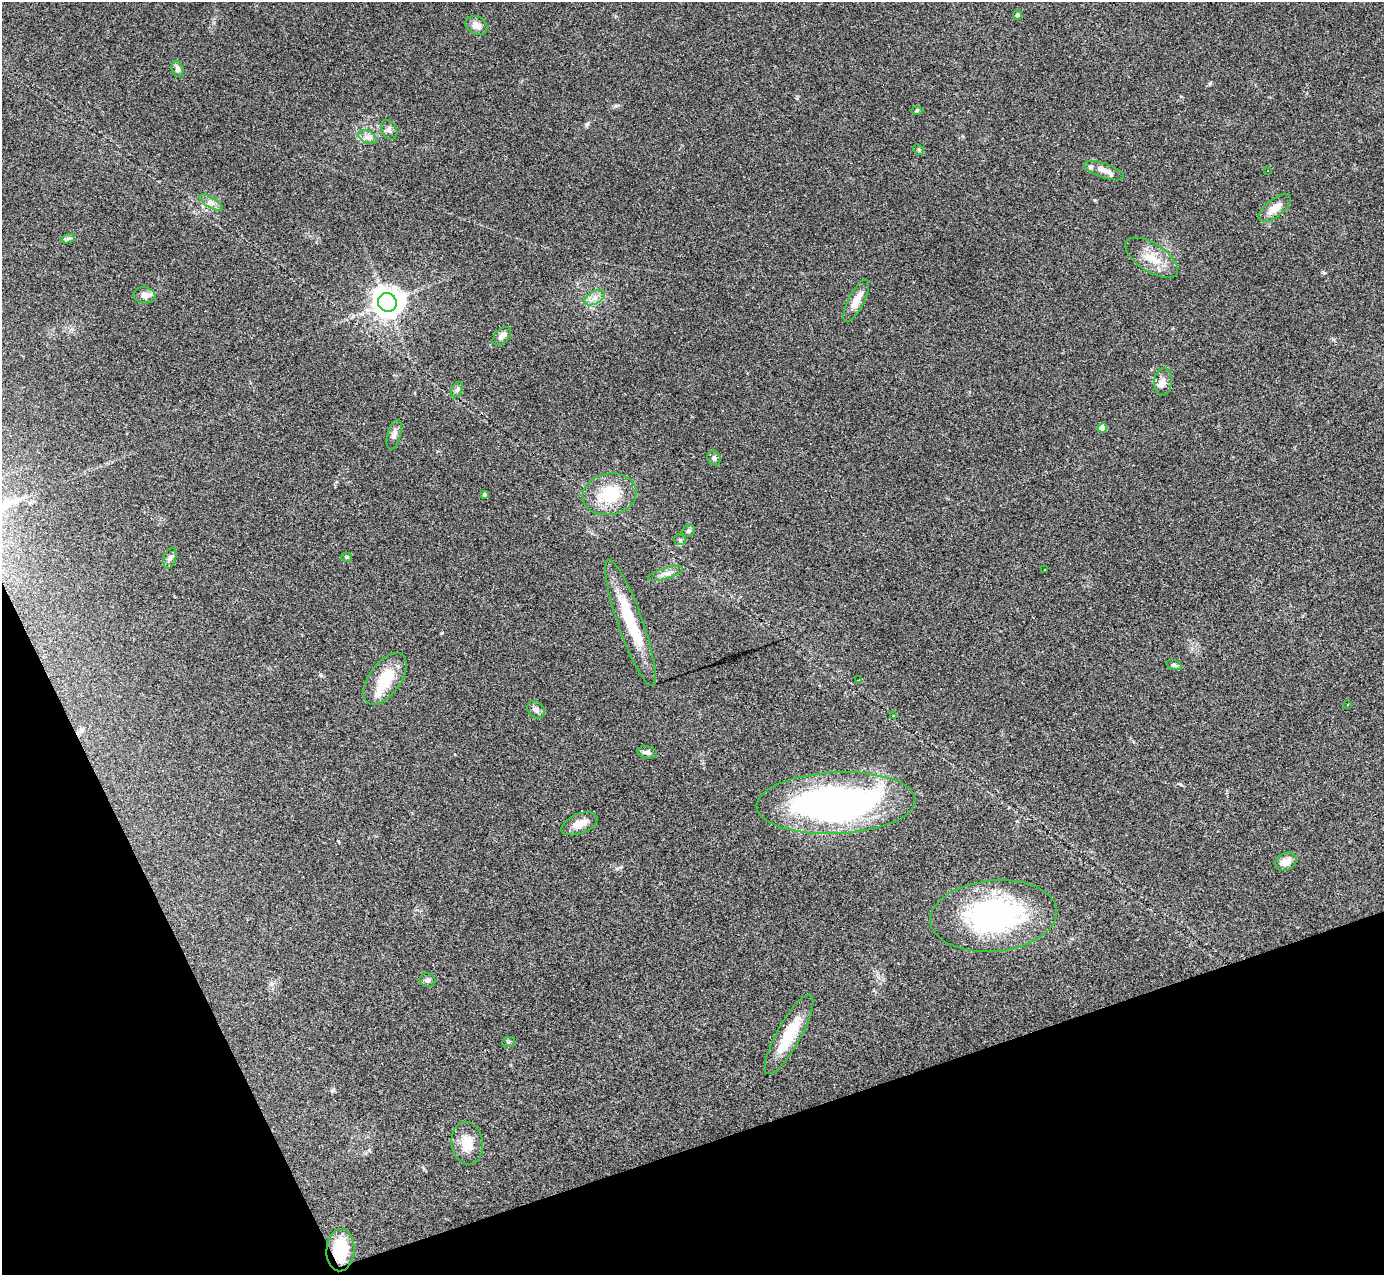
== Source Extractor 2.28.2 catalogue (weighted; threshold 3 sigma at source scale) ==
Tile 14 of 4 x 4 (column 2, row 4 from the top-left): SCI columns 1383-2764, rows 278-1550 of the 5529 x 5516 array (HDU 1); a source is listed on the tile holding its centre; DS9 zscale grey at full resolution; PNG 1386 x 1277 px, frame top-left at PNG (2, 2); each listed source drawn as its Kron ellipse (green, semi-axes under 4 px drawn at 4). Shown black and unused: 18% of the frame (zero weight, under 3 of 4 exposures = <1% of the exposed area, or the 3 px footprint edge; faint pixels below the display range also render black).
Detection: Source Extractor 2.28.2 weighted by HDU 2 'WHT'; one run over the whole footprint, this tile lists its part. Background 0.0847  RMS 0.0056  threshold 0.0253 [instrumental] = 3 sigma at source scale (4.5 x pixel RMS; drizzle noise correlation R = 1.50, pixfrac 1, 0.05/0.05 arcsec/px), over >= 5 px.
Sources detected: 54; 1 inside a brighter object's white glare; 2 cosmic-ray / hot-pixel residue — neither listed nor drawn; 3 inside a brighter listed object's ellipse — not listed separately; the other 48 listed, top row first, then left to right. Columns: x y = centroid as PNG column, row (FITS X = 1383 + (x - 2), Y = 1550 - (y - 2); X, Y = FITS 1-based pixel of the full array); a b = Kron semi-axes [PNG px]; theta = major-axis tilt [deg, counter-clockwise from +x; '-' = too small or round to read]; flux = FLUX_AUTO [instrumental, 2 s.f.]
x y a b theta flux
1017 15 5 4 - 1.2
476 25 11 9 -30 4.2
177 69 8 6 -75 2.1
917 111 6 4 1 0.67
389 130 10 7 -60 2.2
367 137 10 6 -27 2.5
919 150 6 4 -45 0.82
1267 170 3 3 - 0.95
1104 171 21 7 -19 4.3
211 202 13 5 -31 2.5
1275 208 19 9 38 6.7
68 239 7 4 20 1.1
1152 258 30 14 -33 12
144 295 11 8 -8 3.5
595 298 11 6 30 3
856 301 23 8 63 7.1
387 302 10 9 - 760
502 336 11 6 47 3.3
1163 382 14 9 86 3.7
457 390 8 5 62 1.3
1102 428 4 4 - 6.2
394 435 15 6 74 2.7
714 458 8 6 -55 1.5
484 494 4 3 - 0.9
610 494 27 20 11 24
688 531 7 5 31 1.1
680 540 6 5 - 0.99
347 557 5 4 - 0.77
170 558 10 6 75 1.7
1044 569 3 2 - 0.6
665 574 18 5 17 2.9
630 623 67 12 -71 29
1174 665 8 4 -15 1.3
385 679 30 16 55 19
859 680 2 2 - 0.68
1347 705 3 2 - 0.55
536 710 9 7 -42 2
893 716 3 2 - 0.38
647 752 10 6 -12 1.7
836 803 79 31 3 220
579 824 19 10 21 6.7
1286 862 11 8 30 5.2
994 916 63 35 5 110
428 980 8 7 - 1.6
789 1034 45 12 61 20
509 1042 6 5 - 0.87
467 1143 21 15 -83 10
340 1250 21 14 86 25
Overlapping masked pixels (flux is a lower limit): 2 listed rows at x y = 836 803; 340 1250
Unlisted compact peaks at least as high as the median listed source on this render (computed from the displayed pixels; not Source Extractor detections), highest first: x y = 587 124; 616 106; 1324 273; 442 633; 1095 200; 1210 83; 321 675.